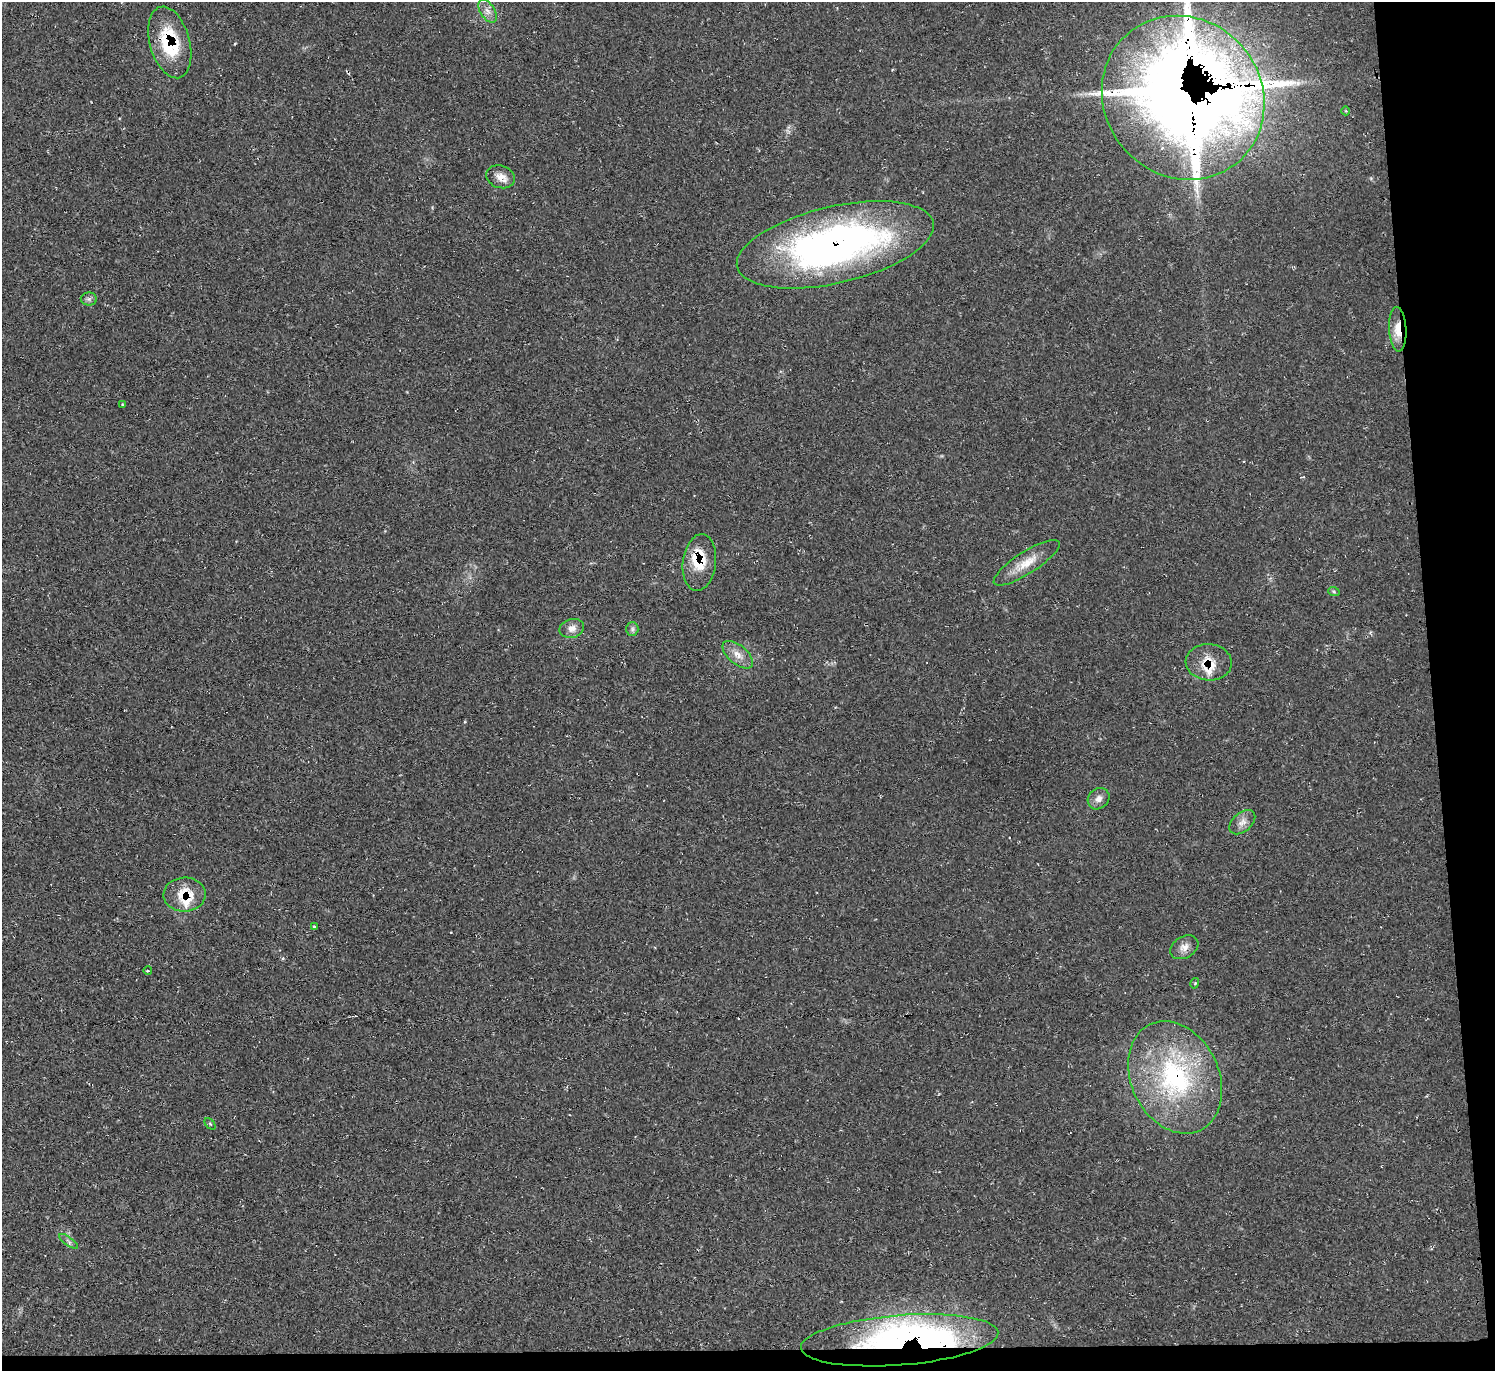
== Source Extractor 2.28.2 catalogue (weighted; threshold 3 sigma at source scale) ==
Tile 9 of 3 x 3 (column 3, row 3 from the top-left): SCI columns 2996-4488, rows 230-1598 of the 4488 x 4464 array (HDU 1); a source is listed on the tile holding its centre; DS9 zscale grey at full resolution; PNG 1497 x 1373 px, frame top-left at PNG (2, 2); each listed source drawn as its Kron ellipse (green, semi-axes under 4 px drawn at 4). Shown black and unused: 6% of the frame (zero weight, under 2 of 3 exposures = <1% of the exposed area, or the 3 px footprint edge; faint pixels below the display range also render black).
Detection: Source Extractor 2.28.2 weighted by HDU 2 'WHT'; one run over the whole footprint, this tile lists its part. Background 0.0239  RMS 0.0062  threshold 0.0278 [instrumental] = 3 sigma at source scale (4.5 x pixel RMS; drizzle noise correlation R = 1.50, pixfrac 1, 0.05/0.05 arcsec/px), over >= 5 px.
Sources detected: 32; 1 inside a brighter object's white glare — neither listed nor drawn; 4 inside a brighter listed object's ellipse — not listed separately; the other 27 listed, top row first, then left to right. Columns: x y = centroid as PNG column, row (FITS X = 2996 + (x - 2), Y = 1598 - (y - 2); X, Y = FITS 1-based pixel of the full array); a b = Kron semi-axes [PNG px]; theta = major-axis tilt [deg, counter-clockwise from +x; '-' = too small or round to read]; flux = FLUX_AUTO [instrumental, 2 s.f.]
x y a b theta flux
487 11 13 7 -58 4.1
170 42 37 20 -75 37
1183 98 85 78 -48 1400
1346 111 4 3 - 0.52
500 177 14 11 -19 5.5
835 245 101 38 13 280
89 299 8 6 0 1.7
1398 329 22 8 -87 9.4
122 405 3 3 - 0.61
699 562 28 16 83 20
1027 563 38 11 33 13
1334 592 6 4 -20 0.81
572 628 12 9 15 4.3
632 629 6 6 - 1.5
738 655 18 9 -40 6.3
1209 662 23 18 -4 14
1099 799 12 10 42 3.8
1242 822 15 9 40 4.4
185 894 21 17 4 18
314 926 4 2 - 0.51
1184 947 15 10 31 4.8
148 971 4 3 - 0.57
1195 983 5 3 - 0.61
1175 1077 58 44 -64 98
210 1124 6 4 -45 0.87
69 1241 11 3 -36 1.2
900 1340 99 25 4 170
Overlapping masked pixels (flux is a lower limit): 9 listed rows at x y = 170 42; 1183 98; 835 245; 1398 329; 699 562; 1209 662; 185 894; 1175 1077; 900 1340
Isophote crosses this tile's border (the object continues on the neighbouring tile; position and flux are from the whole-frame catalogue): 1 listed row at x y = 1183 98